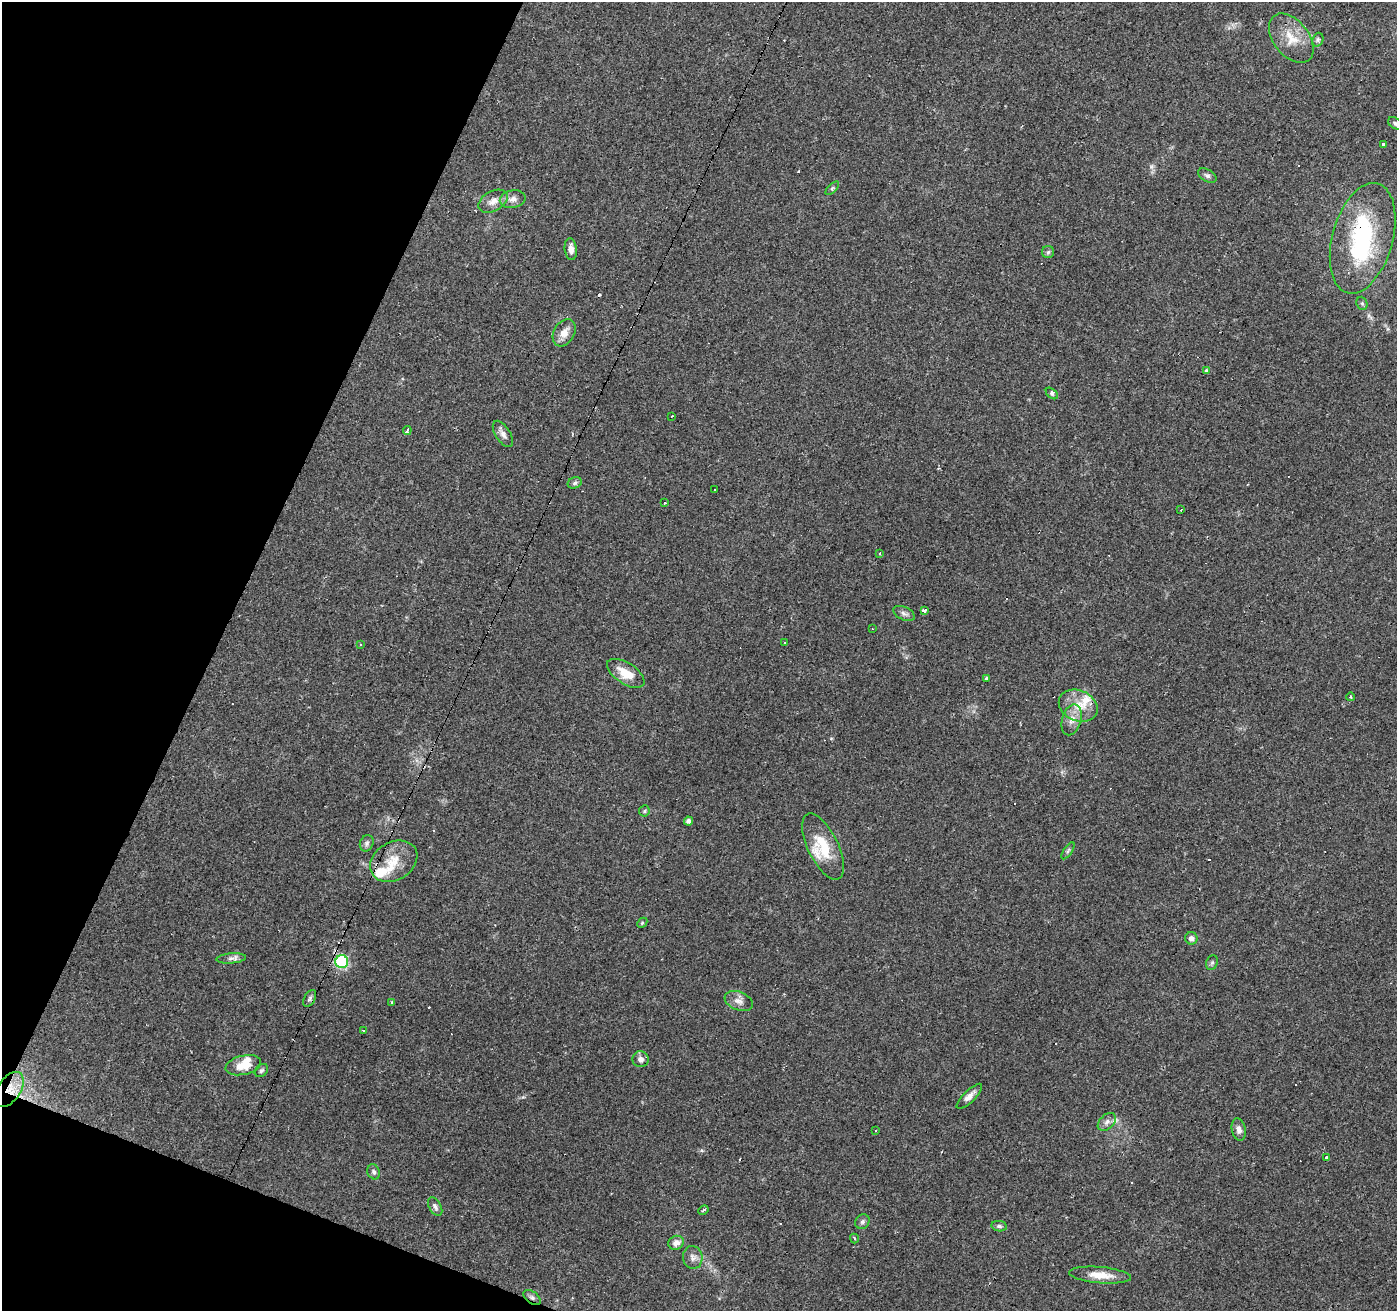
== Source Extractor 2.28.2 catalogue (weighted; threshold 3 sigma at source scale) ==
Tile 9 of 4 x 4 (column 1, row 3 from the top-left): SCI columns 1-1395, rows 1514-2822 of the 5584 x 5711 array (HDU 1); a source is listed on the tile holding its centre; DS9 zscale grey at full resolution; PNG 1399 x 1313 px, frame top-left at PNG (2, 2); each listed source drawn as its Kron ellipse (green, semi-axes under 4 px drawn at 4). Shown black and unused: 19% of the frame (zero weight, under 2 of 3 exposures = <1% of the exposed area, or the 3 px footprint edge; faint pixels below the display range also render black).
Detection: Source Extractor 2.28.2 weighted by HDU 2 'WHT'; one run over the whole footprint, this tile lists its part. Background 0.114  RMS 0.0065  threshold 0.029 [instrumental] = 3 sigma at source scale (4.5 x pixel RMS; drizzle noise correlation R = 1.50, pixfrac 1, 0.0396/0.0396 arcsec/px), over >= 5 px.
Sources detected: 97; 1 inside a brighter object's white glare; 22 cosmic-ray / hot-pixel residue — neither listed nor drawn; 7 inside a brighter listed object's ellipse — not listed separately; the other 67 listed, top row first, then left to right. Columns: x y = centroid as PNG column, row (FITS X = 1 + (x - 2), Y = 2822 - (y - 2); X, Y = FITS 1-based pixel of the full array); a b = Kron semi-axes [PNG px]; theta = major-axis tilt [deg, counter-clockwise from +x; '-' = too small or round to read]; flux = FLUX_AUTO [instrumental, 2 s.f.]
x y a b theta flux
1291 38 28 17 -51 15
1318 40 7 5 70 1.4
1395 123 8 5 -33 1.5
1383 144 4 3 - 1.5
1207 176 10 6 -31 1.8
832 188 8 3 45 0.92
513 199 13 8 11 4
493 201 16 10 28 5.8
1363 238 57 30 74 68
571 249 11 6 -85 3.8
1048 252 6 6 - 1.3
1362 303 7 5 -68 1.2
564 333 14 10 59 6.3
1206 370 3 3 - 2.2
1052 393 7 4 -42 1.3
672 416 2 2 - 0.55
407 430 4 3 - 3.6
503 434 15 7 -57 3.2
575 483 7 5 23 1.3
715 490 3 3 - 16
664 503 3 2 - 1.1
1181 510 3 2 - 0.74
880 553 3 2 - 0.68
924 610 4 3 - 12
904 613 11 6 -27 2.2
872 629 2 2 - 0.49
784 643 3 3 - 0.92
361 645 3 3 - 0.64
626 673 21 10 -33 11
987 678 3 3 - 14
1351 697 4 3 - 0.56
1078 706 20 15 -24 13
1072 720 16 9 75 5.8
644 811 6 5 - 1
688 821 4 4 - 2
367 843 8 6 66 1.9
823 847 36 15 -64 21
1068 851 10 4 56 1.2
394 861 25 19 30 15
642 923 6 4 46 0.85
1191 938 6 6 - 2.9
231 958 15 5 5 2.5
342 962 6 6 - 76
1212 963 7 5 68 1.2
310 998 9 5 61 1.6
739 1001 15 9 -21 4.3
392 1003 3 3 - 1
363 1030 3 3 - 1.4
641 1059 8 8 - 3.1
243 1065 18 9 13 10
261 1071 7 5 43 1.4
9 1089 20 11 56 9.9
969 1096 17 6 44 4
1107 1122 11 7 45 2.8
1239 1129 11 7 -79 3.1
876 1130 3 3 - 0.61
1326 1158 3 3 - 2.1
374 1172 8 6 -66 1.7
435 1207 10 6 -61 2.1
703 1210 5 3 - 1
862 1222 8 6 47 1.8
999 1226 8 5 -9 1.5
854 1239 5 3 - 0.82
676 1243 8 7 - 3.8
693 1257 11 9 -85 3.6
1100 1275 31 8 -5 9.9
532 1297 10 6 -37 2
Overlapping masked pixels (flux is a lower limit): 3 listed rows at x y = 1363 238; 9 1089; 532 1297
Isophote crosses this tile's border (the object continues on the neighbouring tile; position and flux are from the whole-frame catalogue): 1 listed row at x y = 1395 123